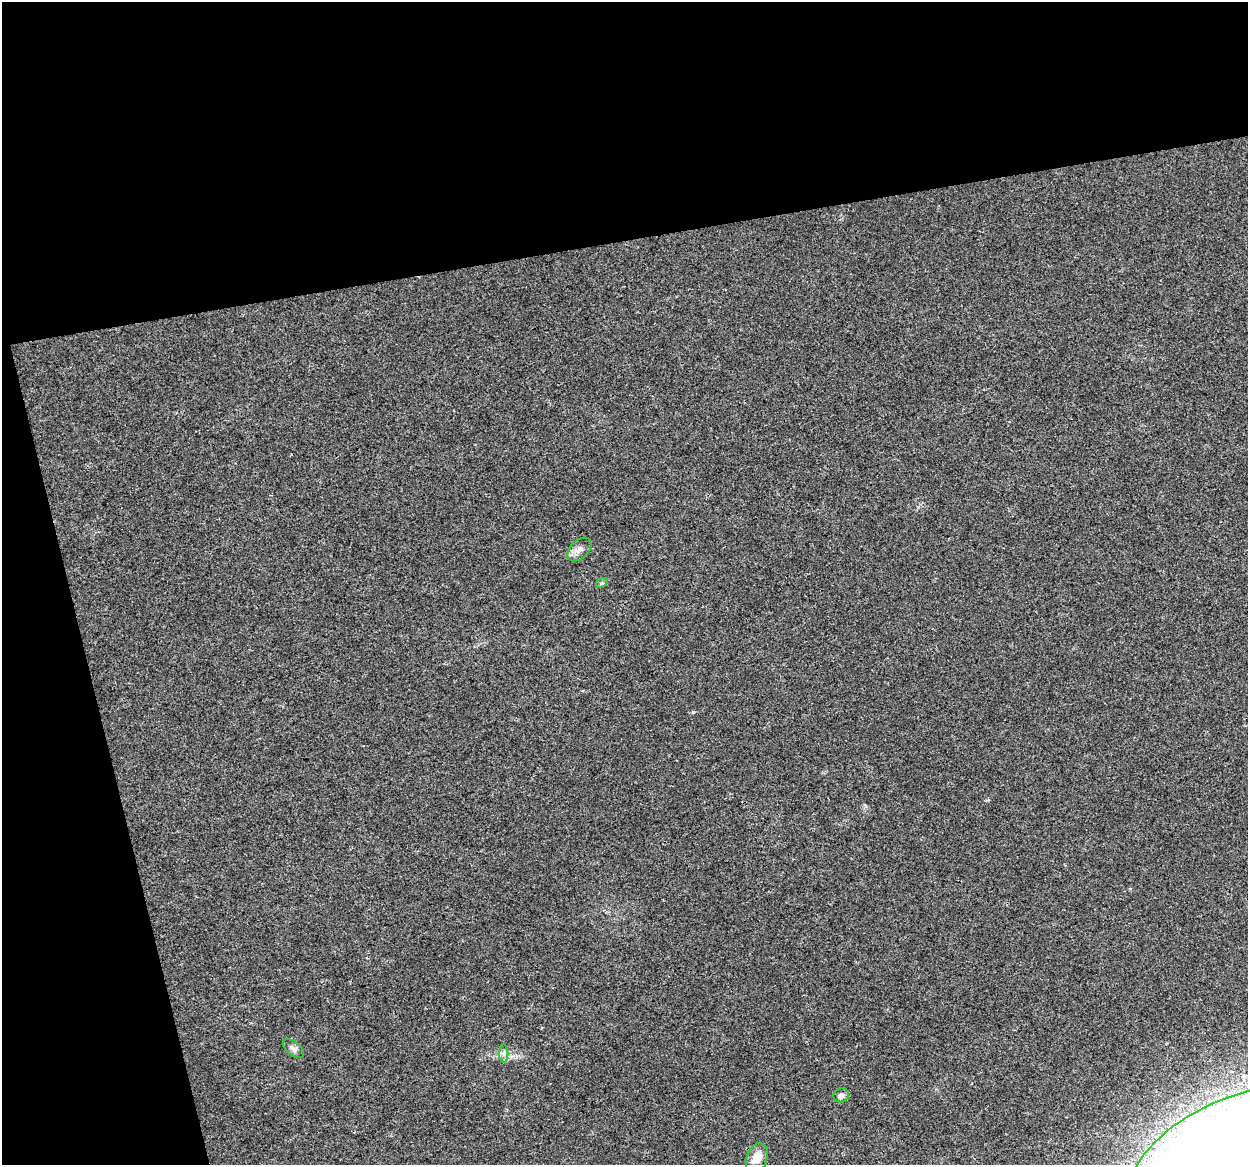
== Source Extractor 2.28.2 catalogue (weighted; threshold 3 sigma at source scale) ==
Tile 1 of 2 x 2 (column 1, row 1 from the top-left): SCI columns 2-1247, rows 1193-2355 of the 2494 x 2398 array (HDU 1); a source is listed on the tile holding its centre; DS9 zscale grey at full resolution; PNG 1250 x 1167 px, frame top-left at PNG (2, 2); each listed source drawn as its Kron ellipse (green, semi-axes under 4 px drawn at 4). Shown black and unused: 27% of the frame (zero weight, under 3 of 4 exposures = <1% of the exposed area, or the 3 px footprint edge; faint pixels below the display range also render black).
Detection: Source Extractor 2.28.2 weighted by HDU 2 'WHT'; one run over the whole footprint, this tile lists its part. Background 0.0302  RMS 0.0052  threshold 0.0232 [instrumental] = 3 sigma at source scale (4.5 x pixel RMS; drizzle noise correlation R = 1.50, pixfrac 1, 0.0396/0.0396 arcsec/px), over >= 5 px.
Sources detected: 7; all 7 listed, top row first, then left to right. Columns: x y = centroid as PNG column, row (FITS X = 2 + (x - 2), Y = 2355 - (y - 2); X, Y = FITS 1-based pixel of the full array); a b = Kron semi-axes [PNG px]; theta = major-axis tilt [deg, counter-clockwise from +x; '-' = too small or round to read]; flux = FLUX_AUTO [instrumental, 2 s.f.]
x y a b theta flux
579 549 14 9 44 3.3
602 583 7 4 33 0.73
294 1049 12 6 -38 2.1
504 1054 9 4 -90 1.5
841 1095 8 7 - 2.2
1244 1156 121 60 22 2000
757 1158 15 10 70 6.1
Isophote crosses this tile's border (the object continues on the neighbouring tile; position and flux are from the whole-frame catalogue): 1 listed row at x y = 1244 1156